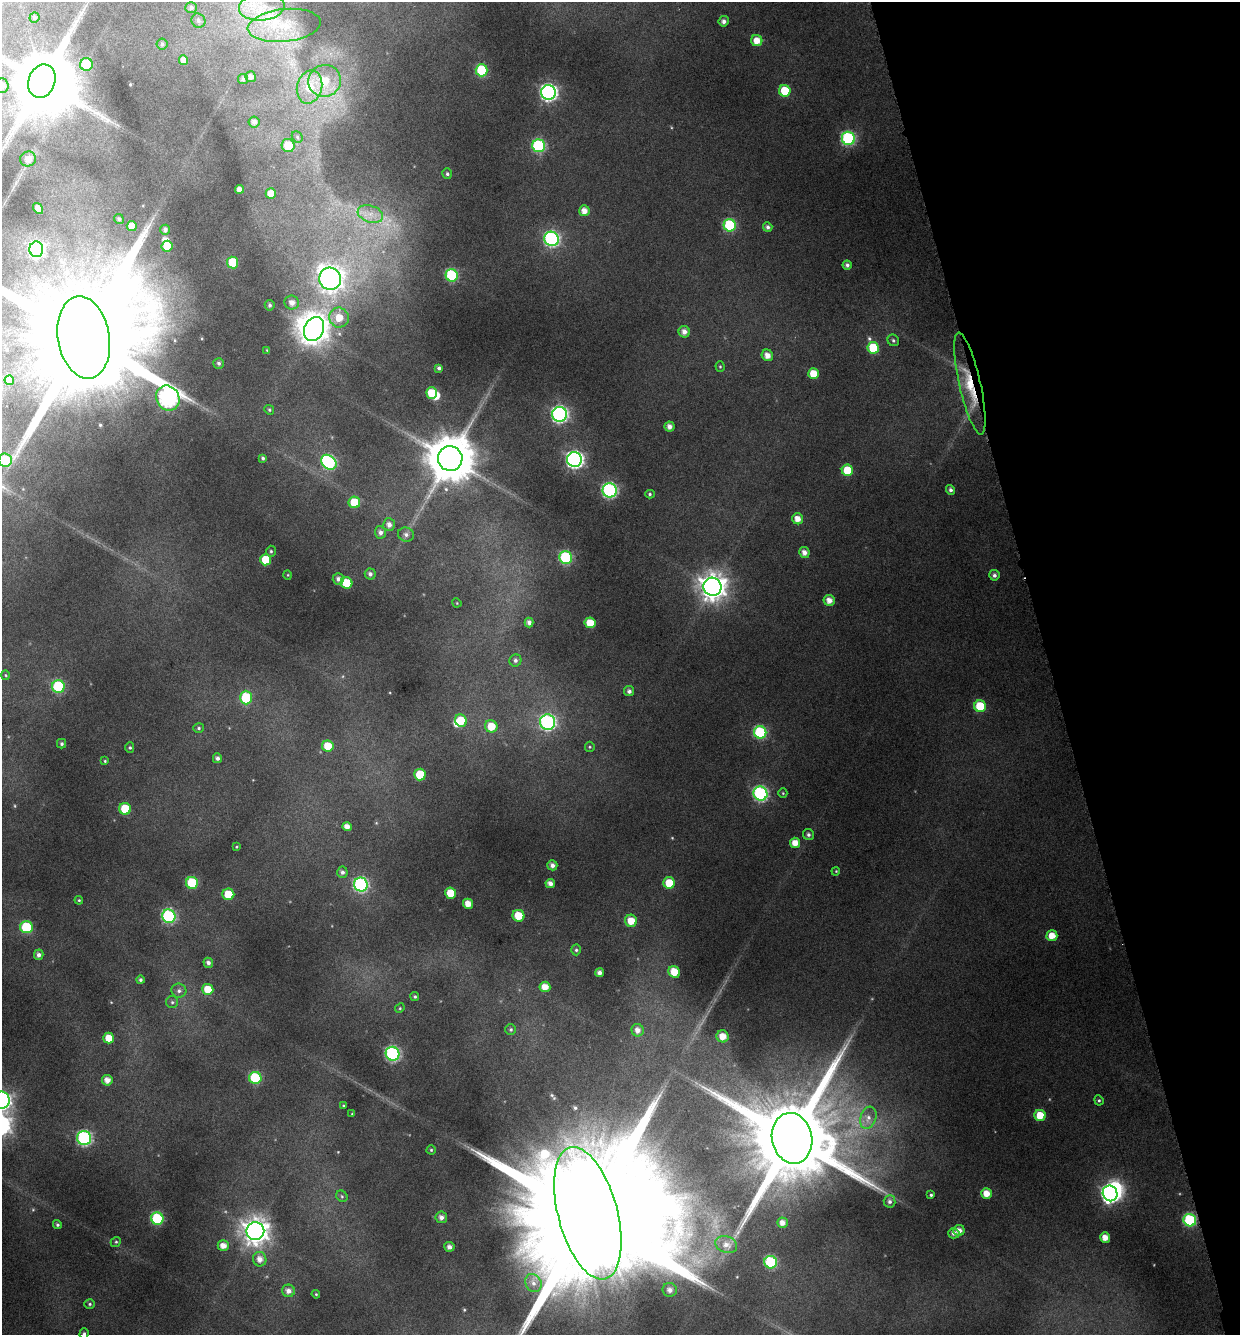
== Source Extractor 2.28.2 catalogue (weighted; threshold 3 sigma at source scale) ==
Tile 12 of 4 x 4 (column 4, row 3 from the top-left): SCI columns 3844-5081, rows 1338-2670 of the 5150 x 5376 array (HDU 1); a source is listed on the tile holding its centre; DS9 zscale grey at full resolution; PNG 1242 x 1337 px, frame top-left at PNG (2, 2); each listed source drawn as its Kron ellipse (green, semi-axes under 4 px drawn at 4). Shown black and unused: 15% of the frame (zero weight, under 4 of 8 exposures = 2% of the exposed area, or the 3 px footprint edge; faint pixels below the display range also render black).
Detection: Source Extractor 2.28.2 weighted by HDU 2 'WHT'; one run over the whole footprint, this tile lists its part. Background 0.0967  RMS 0.01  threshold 0.0408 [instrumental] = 3 sigma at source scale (4.09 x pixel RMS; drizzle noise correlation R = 1.36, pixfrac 0.8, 0.0396/0.0396 arcsec/px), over >= 5 px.
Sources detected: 198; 1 too faint to see at this stretch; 9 inside a brighter object's white glare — neither listed nor drawn; the other 188 listed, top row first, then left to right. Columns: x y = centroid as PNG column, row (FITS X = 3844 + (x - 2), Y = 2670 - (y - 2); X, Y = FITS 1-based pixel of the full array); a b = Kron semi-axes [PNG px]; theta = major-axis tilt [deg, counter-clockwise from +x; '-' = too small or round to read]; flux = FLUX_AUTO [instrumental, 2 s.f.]
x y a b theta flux
262 7 23 13 5 23
191 8 6 5 - 2.5
34 18 5 5 - 1.7
198 21 7 6 - 2.9
724 21 5 5 - 3.5
284 25 36 16 6 35
757 41 5 5 - 10
162 44 5 5 - 1.6
183 60 5 4 - 5.5
86 64 6 6 - 36
482 70 6 6 - 54
251 77 5 5 - 3.9
243 79 5 5 - 2.8
42 81 17 13 70 7300
325 81 16 16 - 25
2 86 7 6 - 4.7
309 87 17 12 75 22
785 91 6 5 - 28
548 92 7 7 - 280
254 122 5 5 - 4.3
297 137 6 5 - 1.7
848 138 6 6 - 120
288 146 6 6 - 20
539 146 6 6 - 100
28 159 8 7 - 6.3
447 174 5 5 - 1.8
239 189 4 4 - 5.4
271 194 5 5 - 11
38 208 6 4 -54 6
584 211 5 5 - 7.6
370 214 13 8 -18 9.2
119 219 5 4 - 1.9
730 225 6 6 - 78
132 226 5 5 - 9.2
768 227 5 4 - 2.8
165 230 5 4 - 3.4
552 239 7 7 - 180
167 246 5 5 - 21
36 249 8 7 - 180
233 262 6 5 - 26
847 265 4 4 - 2.6
452 275 6 6 - 77
330 279 11 11 - 720
292 302 7 7 - 5.7
270 305 5 5 - 1.8
339 318 10 9 - 15
314 329 12 9 65 880
684 332 6 5 - 5.5
84 337 41 26 -80 41000
893 340 6 5 - 1.8
873 348 6 5 - 31
267 350 4 4 - 0.76
767 355 6 5 - 7
219 363 5 5 - 1.9
720 367 5 4 - 1.1
439 368 4 3 - 2.2
813 374 5 5 - 15
9 380 5 4 - 5.3
970 384 52 10 -77 35
432 393 6 5 - 20
168 398 13 11 -60 310
269 410 5 4 - 1.1
559 414 7 7 - 240
669 427 5 5 - 4.7
263 458 4 4 - 1.5
450 459 12 12 - 4200
5 460 6 6 - 23
574 460 7 7 - 290
329 462 8 6 -43 130
847 470 5 5 - 23
610 490 7 7 - 170
950 490 5 4 - 2.4
650 494 5 4 - 1.3
354 502 6 5 - 25
798 519 5 5 - 8.1
389 525 6 6 - 4.3
380 532 6 5 - 3.4
406 534 8 7 - 3.1
271 551 5 4 - 1.4
804 553 5 5 - 5.1
566 557 6 6 - 82
266 560 5 5 - 21
370 574 5 5 - 2.7
288 575 5 3 - 0.71
994 575 5 5 - 2.6
338 579 6 5 - 3
346 583 6 5 - 25
712 587 9 9 - 1000
829 600 5 5 - 7
457 603 5 3 - 0.74
529 622 5 4 - 3.8
590 623 5 5 - 15
515 660 6 6 - 2.5
6 675 5 3 - 0.89
58 686 6 6 - 65
629 691 5 5 - 2.9
246 698 7 6 - 36
980 706 6 6 - 31
461 721 6 5 - 19
548 722 8 7 - 200
491 726 6 6 - 16
199 728 5 4 - 1.5
760 732 6 6 - 72
62 744 4 4 - 1.6
328 746 6 5 - 15
590 747 5 5 - 1.1
130 748 5 4 - 1.2
217 758 5 4 - 2.6
105 761 4 3 - 0.91
420 774 6 5 - 24
760 793 7 7 - 160
783 793 5 4 - 0.95
125 809 6 6 - 26
347 827 5 4 - 6.1
808 835 6 5 - 2.3
795 843 5 5 - 9.2
236 847 4 4 - 0.89
552 865 5 5 - 3.7
836 871 4 3 - 0.77
342 872 5 5 - 2.7
192 883 6 6 - 46
550 883 5 4 - 5.1
669 883 6 5 - 18
361 884 7 7 - 150
451 893 5 5 - 19
228 894 6 5 - 22
79 900 4 4 - 0.96
468 904 5 5 - 8.3
169 916 7 6 - 120
518 916 6 6 - 18
631 921 6 6 - 13
26 927 6 6 - 53
1052 936 5 5 - 11
576 950 5 4 - 1.5
39 955 5 5 - 3.3
208 963 5 4 - 2.8
674 972 6 5 - 15
600 973 4 4 - 3.7
140 980 4 4 - 1.8
545 987 5 5 - 9.3
208 989 5 5 - 17
179 991 7 7 - 2.9
415 997 4 4 - 1.3
172 1002 6 6 - 1.8
400 1008 5 4 - 0.99
511 1029 5 5 - 1.7
638 1030 6 6 - 5.5
723 1036 6 6 - 9.8
109 1038 5 5 - 14
393 1054 7 6 - 130
255 1078 6 6 - 62
107 1080 5 5 - 6.6
2 1100 8 8 - 280
1099 1100 5 4 - 1.3
343 1105 4 2 - 0.67
352 1114 3 3 - 0.77
1040 1115 5 5 - 19
868 1118 11 8 71 6
84 1138 7 7 - 160
792 1138 25 20 -78 19000
431 1150 4 4 - 1.1
987 1193 5 5 - 9.6
1110 1193 8 7 - 300
931 1195 4 3 - 1.3
342 1196 6 5 - 1.4
889 1201 6 6 - 2.7
588 1213 68 29 -75 76000
441 1217 6 6 - 4.3
157 1218 6 6 - 63
1190 1220 6 6 - 68
782 1223 5 5 - 5.1
57 1225 4 4 - 1.8
959 1230 5 5 - 5.8
255 1231 9 9 - 870
954 1233 5 5 - 3.4
1105 1237 5 5 - 7.6
116 1242 5 4 - 1.3
726 1245 11 8 -20 6.3
223 1246 5 5 - 7.1
449 1247 5 5 - 4
260 1259 7 6 - 6.5
771 1262 6 6 - 83
533 1283 9 7 -61 5
670 1290 7 7 - 5
288 1291 6 6 - 4.9
316 1294 4 4 - 0.86
90 1304 5 4 - 1.4
84 1334 5 4 - 1.5
Overlapping masked pixels (flux is a lower limit): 1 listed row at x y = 970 384
Isophote crosses this tile's border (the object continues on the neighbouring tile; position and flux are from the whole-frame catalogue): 8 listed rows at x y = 262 7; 42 81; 2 86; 84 337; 5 460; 2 1100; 588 1213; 84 1334